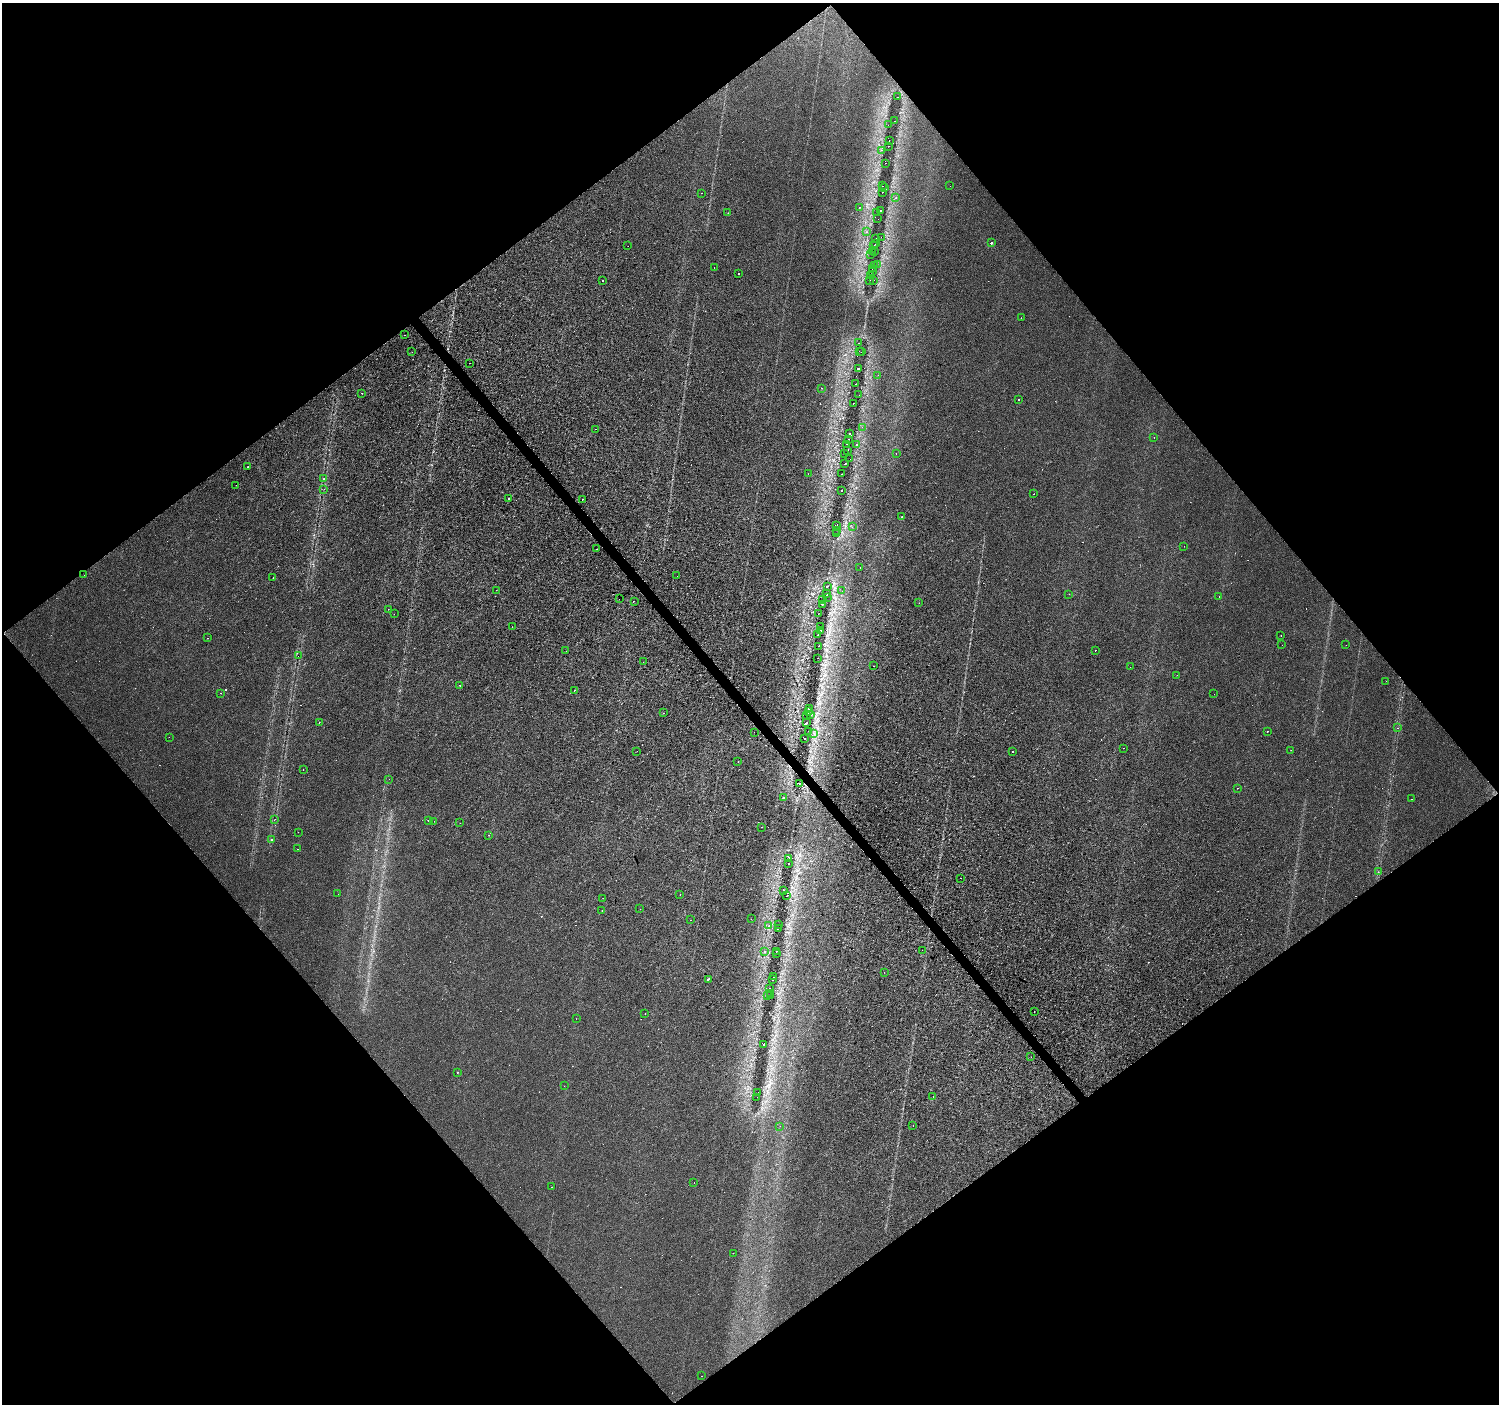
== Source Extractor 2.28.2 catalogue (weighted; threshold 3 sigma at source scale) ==
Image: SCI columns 2-5988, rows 198-5802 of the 5988 x 5937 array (HDU 1 of 3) = the unmasked area's bounding box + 8 px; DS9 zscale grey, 4 x 4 block average (1 PNG px = mean of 4 x 4 image px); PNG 1501 x 1406 px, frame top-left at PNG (2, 3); each listed source drawn as its Kron ellipse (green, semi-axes under 4 px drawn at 4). Shown black and unused: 50% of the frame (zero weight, under 3 of 4 exposures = <1% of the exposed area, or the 3 px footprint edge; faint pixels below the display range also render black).
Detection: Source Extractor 2.28.2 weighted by HDU 2 'WHT'. Background 0.0136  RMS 0.0034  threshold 0.0151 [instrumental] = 3 sigma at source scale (4.5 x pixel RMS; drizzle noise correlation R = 1.50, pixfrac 1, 0.0396/0.0396 arcsec/px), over >= 5 px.
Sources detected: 307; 1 too faint to see at this stretch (4 x 4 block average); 91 cosmic-ray / hot-pixel residue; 1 long thin detection or spike segment (spike, bleed or trail) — neither listed nor drawn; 13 coinciding with a brighter row at this scale — not listed separately; the other 201 listed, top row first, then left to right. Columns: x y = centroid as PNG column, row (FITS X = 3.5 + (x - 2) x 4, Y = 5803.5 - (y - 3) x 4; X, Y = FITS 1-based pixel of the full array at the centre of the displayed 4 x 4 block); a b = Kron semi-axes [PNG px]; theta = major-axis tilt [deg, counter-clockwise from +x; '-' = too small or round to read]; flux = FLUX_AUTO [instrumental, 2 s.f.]
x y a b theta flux
897 97 2 2 - 0.99
894 121 2 2 - 1.1
888 125 2 2 - 0.28
889 140 2 2 - 3
889 146 2 2 - 10
882 150 2 2 - 0.67
885 163 2 2 - 0.89
882 186 2 2 - 1.4
950 186 2 2 - 1.5
885 188 2 2 - 0.57
882 192 2 2 - 5.8
701 193 2 2 - 0.77
896 198 2 2 - 2.9
859 207 2 2 - 1.4
880 211 2 2 - 59
728 213 2 2 - 0.26
877 213 2 2 - 0.3
878 219 2 2 - 0.32
867 232 2 2 - 1.3
881 237 2 2 - 0.27
876 238 2 2 - 6
991 243 2 2 - 210
876 244 2 2 - 68
628 246 2 2 - 0.37
874 246 2 2 - 1.4
872 251 2 2 - 0.61
875 251 2 2 - 66
871 255 2 2 - 0.43
877 264 2 2 - 0.25
874 265 2 2 - 0.69
714 268 2 2 - 1.3
872 268 2 2 - 20
873 271 2 2 - 0.55
739 274 2 2 - 4.3
871 276 2 2 - 9.7
870 280 2 2 - 5.9
873 280 2 2 - 0.92
602 281 2 2 - 2.2
1021 318 2 2 - 0.99
405 335 2 2 - 2.7
859 343 2 2 - 0.33
859 351 2 2 - 0.87
412 352 2 2 - 1.4
861 352 2 2 - 2.3
470 363 2 2 - 0.92
858 368 2 2 - 42
878 375 2 2 - 0.29
856 384 2 2 - 13
822 388 2 2 - 9.6
362 393 2 2 - 2.3
859 395 2 2 - 0.62
1019 400 2 2 - 21
853 403 2 2 - 23
862 427 2 2 - 0.5
596 429 2 2 - 0.62
849 433 2 2 - 71
1154 437 2 2 - 1.8
849 439 2 2 - 48
846 444 2 2 - 1.4
857 445 2 2 - 2.5
847 450 2 2 - 61
896 453 2 2 - 0.75
844 454 2 2 - 1.2
850 459 2 2 - 0.4
845 464 2 2 - 63
247 467 2 2 - 26
808 474 2 2 - 0.44
842 474 2 2 - 2.4
324 479 2 2 - 1.8
236 485 2 2 - 0.33
324 489 2 2 - 4.5
841 490 2 2 - 11
1033 494 2 2 - 0.86
509 498 2 2 - 55
582 499 2 2 - 2.8
902 517 2 2 - 12
836 525 2 2 - 190
852 527 2 2 - 0.97
837 530 2 2 - 3.6
836 533 2 2 - 0.92
1184 546 2 2 - 0.37
597 549 2 2 - 0.5
860 568 2 2 - 0.62
84 575 2 2 - 5
677 576 2 2 - 1.1
273 578 2 2 - 2.4
827 586 2 2 - 66
496 590 2 2 - 0.66
842 591 2 2 - 1.1
826 594 2 2 - 88
1069 594 2 2 - 0.6
1219 596 2 2 - 0.63
828 597 2 2 - 0.76
619 599 2 2 - 3.2
822 600 2 2 - 0.21
634 601 2 2 - 1.8
919 603 2 2 - 0.45
823 604 2 2 - 3.9
388 609 2 2 - 1.2
394 614 2 2 - 0.65
818 614 2 2 - 0.38
512 627 2 2 - 0.61
820 627 2 2 - 12
821 630 2 2 - 57
818 634 2 2 - 1.2
1281 636 2 2 - 0.5
207 638 2 2 - 0.7
1282 645 2 2 - 11
1346 645 2 2 - 0.62
819 646 2 2 - 11
1095 650 2 2 - 1.1
566 651 2 2 - 1.1
298 656 2 2 - 1.6
818 658 2 2 - 1.2
643 662 2 2 - 2.6
873 666 2 2 - 12
1130 667 2 2 - 0.48
1177 675 2 2 - 0.45
1386 681 2 2 - 0.68
459 685 2 2 - 1.8
574 690 2 2 - 1.8
221 693 2 2 - 2.4
1214 694 2 2 - 1.7
809 709 2 2 - 62
808 711 2 2 - 13
664 713 2 2 - 7.8
811 714 2 2 - 17
807 716 2 2 - 0.51
319 722 2 2 - 6.3
806 723 2 2 - 16
1397 728 2 2 - 0.78
809 731 2 2 - 0.63
1267 731 2 2 - 23
754 732 2 2 - 1.7
814 734 2 2 - 0.6
169 737 2 2 - 1.6
805 738 2 2 - 56
1123 748 2 2 - 0.48
1291 750 2 2 - 0.53
637 751 2 2 - 0.33
1012 752 2 2 - 2.4
738 762 2 2 - 1.4
303 770 2 2 - 0.68
389 779 2 2 - 0.36
799 783 2 2 - 8.5
1237 788 2 2 - 2.2
783 798 2 2 - 9.9
1412 799 2 2 - 0.93
274 820 2 2 - 0.99
428 820 2 2 - 27
434 821 2 2 - 4.7
460 823 2 2 - 0.32
762 827 2 2 - 3.1
298 832 2 2 - 0.43
489 835 2 2 - 3.8
271 840 2 2 - 11
298 849 2 2 - 2.1
788 859 2 2 - 50
788 863 2 2 - 5.7
1378 872 2 2 - 0.5
961 878 2 2 - 2.9
784 890 2 2 - 13
338 894 2 2 - 0.65
680 894 2 2 - 3.8
787 896 2 2 - 0.72
603 898 2 2 - 0.78
640 909 2 2 - 2.4
602 910 2 2 - 0.95
751 919 2 2 - 0.46
690 920 2 2 - 1.2
779 924 2 2 - 3.2
769 926 2 2 - 0.55
778 929 2 2 - 14
922 950 2 2 - 0.45
776 951 2 2 - 18
765 952 2 2 - 9.1
777 954 2 2 - 2.2
884 972 2 2 - 0.58
773 977 2 2 - 3.1
708 979 2 2 - 330
772 980 2 2 - 5.8
770 988 2 2 - 2
770 993 2 2 - 23
771 995 2 2 - 7
768 996 2 2 - 0.53
1034 1012 2 2 - 0.57
645 1014 2 2 - 1.3
576 1019 2 2 - 0.38
763 1044 2 2 - 34
1031 1057 2 2 - 0.53
458 1072 2 2 - 4.8
564 1086 2 2 - 0.54
758 1092 2 2 - 3
757 1097 2 2 - 22
933 1097 2 2 - 0.34
780 1126 2 2 - 0.37
913 1126 2 2 - 5.8
694 1182 2 2 - 0.36
552 1187 2 2 - 3.4
733 1253 2 2 - 2.7
702 1376 2 2 - 0.36
Diffuse or blended objects may show on this block-average render without a row.